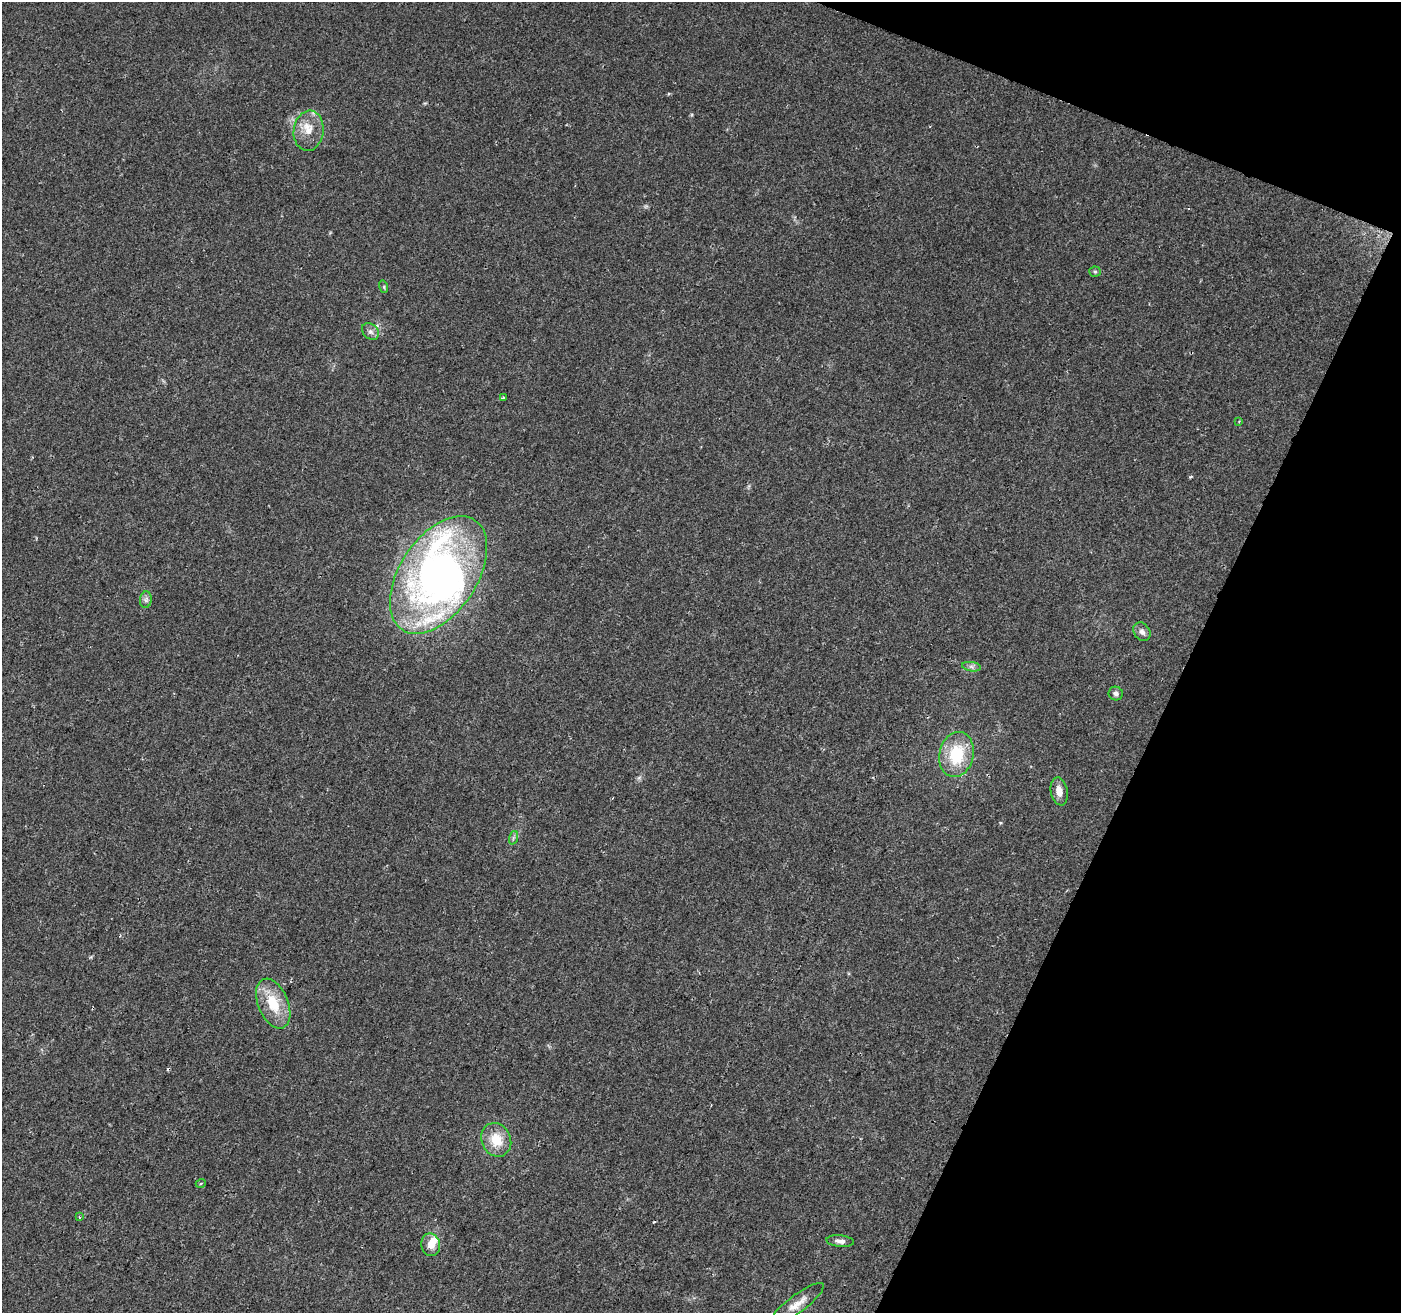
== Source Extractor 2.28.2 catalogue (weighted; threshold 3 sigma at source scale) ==
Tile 8 of 4 x 4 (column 4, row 2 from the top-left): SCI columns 4206-5604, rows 2899-4209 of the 5605 x 5730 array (HDU 1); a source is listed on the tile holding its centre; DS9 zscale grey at full resolution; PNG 1403 x 1315 px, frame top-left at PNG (2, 2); each listed source drawn as its Kron ellipse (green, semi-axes under 4 px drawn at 4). Shown black and unused: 19% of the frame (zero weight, under 2 of 3 exposures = <1% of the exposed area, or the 3 px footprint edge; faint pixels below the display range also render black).
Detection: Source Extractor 2.28.2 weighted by HDU 2 'WHT'; one run over the whole footprint, this tile lists its part. Background 0.0584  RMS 0.0068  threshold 0.0307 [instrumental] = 3 sigma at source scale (4.5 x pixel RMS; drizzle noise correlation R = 1.50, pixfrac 1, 0.0396/0.0396 arcsec/px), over >= 5 px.
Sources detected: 28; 2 inside a brighter object's white glare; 2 cosmic-ray / hot-pixel residue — neither listed nor drawn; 3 inside a brighter listed object's ellipse — not listed separately; the other 21 listed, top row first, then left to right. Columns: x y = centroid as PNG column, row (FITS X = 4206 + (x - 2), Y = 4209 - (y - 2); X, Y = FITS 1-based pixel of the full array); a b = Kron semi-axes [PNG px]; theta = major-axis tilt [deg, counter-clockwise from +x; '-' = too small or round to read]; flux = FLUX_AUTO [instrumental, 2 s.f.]
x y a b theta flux
309 131 20 15 83 12
1095 272 5 5 - 1
384 287 6 4 -73 0.88
370 331 9 7 -43 2.8
503 397 3 3 - 1.3
1239 421 4 3 - 0.57
438 575 66 38 56 210
146 600 8 6 84 1.9
1142 632 10 7 -53 3.2
971 667 9 4 -9 2
1116 693 7 7 - 2
956 754 23 17 77 32
1059 791 14 8 -79 6.3
513 838 7 4 71 1.4
273 1004 26 15 -67 22
496 1140 17 14 -66 15
201 1183 5 3 - 0.64
79 1217 3 3 - 0.78
840 1241 14 6 -6 3.4
431 1245 11 9 -80 6.5
797 1304 32 9 37 8.7